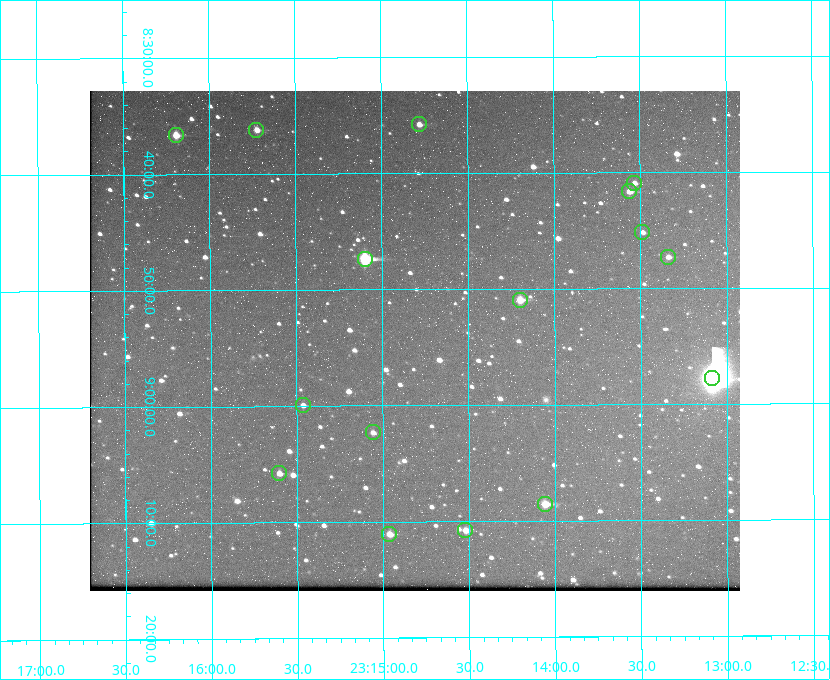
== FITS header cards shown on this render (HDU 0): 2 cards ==
NAXIS1  =                  650 / Width of table row in bytes
NAXIS2  =                  500 / Number of rows in table

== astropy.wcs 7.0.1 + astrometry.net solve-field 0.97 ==
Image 650 x 500 px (HDU 0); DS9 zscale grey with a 90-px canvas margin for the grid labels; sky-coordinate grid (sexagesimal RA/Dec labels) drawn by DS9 from the SOLVED WCS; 16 Tycho-2 reference stars matched to detected sources circled (green)
Header WCS: none
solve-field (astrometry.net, Tycho-2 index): SOLVED blind (the file carries no WCS)
Solved WCS: RA---TAN-SIP/DEC--TAN-SIP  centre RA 23:14:49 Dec +08:54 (348.70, +8.91 deg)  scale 5.17 arcsec/px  FOV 56.0' x 43.1'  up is -180 deg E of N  parity flipped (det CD > 0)
(file carries no celestial WCS; the grid is the blind solution)
Tycho-2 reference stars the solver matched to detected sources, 16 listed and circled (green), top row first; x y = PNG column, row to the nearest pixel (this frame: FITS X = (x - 90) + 1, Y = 500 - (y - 91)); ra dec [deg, ICRS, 3 dp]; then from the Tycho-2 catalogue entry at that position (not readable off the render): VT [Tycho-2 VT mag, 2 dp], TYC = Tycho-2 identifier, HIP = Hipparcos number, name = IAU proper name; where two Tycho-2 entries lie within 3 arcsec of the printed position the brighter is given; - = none
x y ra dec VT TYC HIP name
419 124 348.695 +8.597 11.30 1161-1571-1 - -
256 130 348.931 +8.603 11.18 1161-1110-1 - -
176 135 349.048 +8.610 11.72 1161-1223-1 - -
634 183 348.383 +8.682 11.92 1161-890-1 - -
629 191 348.391 +8.694 11.47 1161-728-1 - -
642 232 348.371 +8.753 12.36 1161-1249-1 - -
668 257 348.335 +8.788 11.88 1161-938-1 - -
365 259 348.775 +8.789 8.97 1161-884-1 114784 -
520 300 348.550 +8.849 10.80 1161-574-1 - -
712 378 348.271 +8.963 6.92 1161-1161-1 114608 -
303 405 348.866 +8.999 11.82 1161-694-1 - -
373 432 348.765 +9.039 11.87 1161-1547-1 - -
279 473 348.901 +9.097 11.97 1161-534-1 - -
545 504 348.514 +9.143 10.38 1161-1071-1 - -
465 530 348.631 +9.180 11.26 1161-1559-1 - -
389 534 348.741 +9.184 11.62 1161-452-1 - -